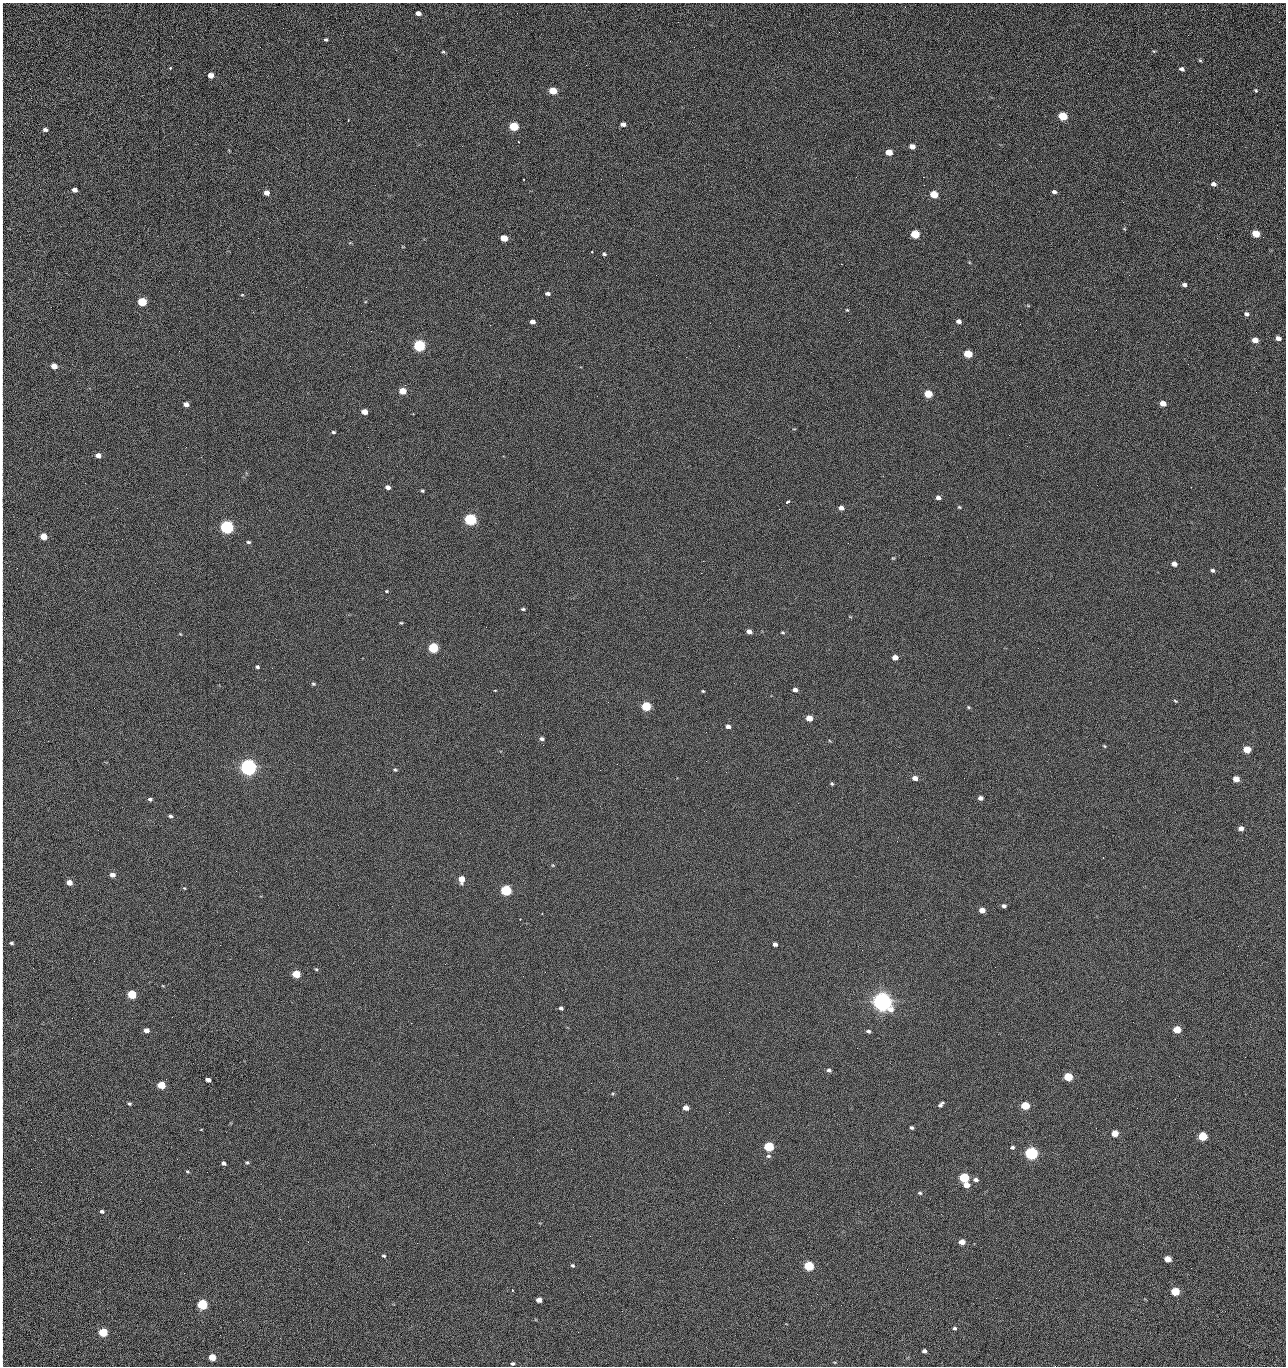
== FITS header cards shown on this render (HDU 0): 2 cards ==
NAXIS1  =                 1284 /fastest changing axis
NAXIS2  =                 1364 /next to fastest changing axis

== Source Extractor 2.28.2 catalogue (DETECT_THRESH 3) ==
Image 1284 x 1364 px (HDU 0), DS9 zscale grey, 1 PNG px = 1 image px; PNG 1288 x 1368 px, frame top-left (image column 1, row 1364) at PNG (2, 3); no overlay
Background 125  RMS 14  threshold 43.4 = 3 sigma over >= 5 px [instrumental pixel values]
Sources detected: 223; all 223 listed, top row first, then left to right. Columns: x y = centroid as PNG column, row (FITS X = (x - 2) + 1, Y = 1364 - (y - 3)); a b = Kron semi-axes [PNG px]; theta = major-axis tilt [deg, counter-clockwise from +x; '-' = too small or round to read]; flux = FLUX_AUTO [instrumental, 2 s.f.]
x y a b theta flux
418 13 5 4 - 4.6e+03
2 18 20 2 90 3.2e+03
1188 35 3 2 - 1.3e+03
326 40 4 3 - 1.4e+03
670 41 2 2 - 2.4e+03
2 49 20 2 90 3.0e+03
1154 51 5 4 - 1.1e+03
443 52 4 3 - 1.2e+03
1200 60 5 5 - 1.1e+03
170 68 3 3 - 1.7e+03
1182 69 5 4 - 2.7e+03
2 73 25 2 90 4.7e+03
211 75 5 4 - 8.6e+03
1256 90 4 3 - 1.1e+03
553 91 6 5 - 2.3e+04
1063 116 6 5 - 4.4e+04
348 120 3 2 - 5.7e+02
1179 122 3 2 - 1.3e+03
623 124 5 5 - 3.6e+03
514 126 6 5 - 5.4e+04
45 130 5 4 - 2.8e+03
2 137 19 2 90 3.5e+03
518 141 2 2 - 6.9e+02
912 146 6 5 - 6.5e+03
889 152 5 4 - 1.6e+04
1005 160 2 2 - 1.4e+03
1041 161 2 2 - 1.9e+03
856 177 3 2 - 2.4e+03
923 177 2 2 - 3.0e+04
523 179 2 2 - 8.2e+02
1213 184 6 4 -22 3.6e+03
2 186 9 2 90 1.3e+03
74 190 5 4 - 4.9e+03
1054 192 5 4 - 2.6e+03
267 193 5 4 - 6.1e+03
934 194 6 5 - 2.8e+04
1123 202 3 2 - 9.2e+02
2 221 10 2 90 1.5e+03
1124 229 5 4 - 9.0e+02
915 234 6 5 - 4.1e+04
1256 234 5 5 - 2.4e+04
504 238 5 4 - 2.0e+04
2 241 9 2 90 1.8e+03
592 252 3 2 - 8.8e+02
604 254 5 4 - 1.6e+03
841 264 2 2 - 2.7e+04
2 272 14 2 90 2.4e+03
656 275 2 2 - 1.3e+03
1184 285 4 4 - 2.8e+03
306 287 2 2 - 6.9e+02
548 293 5 4 - 2.9e+03
242 295 5 3 - 8.8e+02
142 302 5 5 - 5.2e+04
847 310 4 4 - 9.8e+02
2 314 16 2 90 2.5e+03
1247 314 6 5 - 2.5e+03
959 321 5 4 - 3.7e+03
532 322 5 4 - 4.8e+03
849 322 2 2 - 6.1e+02
710 323 2 2 - 3.4e+03
1096 330 2 2 - 7.0e+02
1278 338 5 4 - 4.5e+03
1255 340 5 4 - 1.0e+04
419 346 6 5 - 1.6e+05
739 346 2 2 - 4.9e+02
968 354 6 5 - 3.9e+04
2 366 9 2 90 1.5e+03
54 366 5 4 - 1.1e+04
350 366 2 2 - 2.4e+03
403 391 5 4 - 1.9e+04
1256 392 2 2 - 1.5e+03
928 394 5 5 - 3.3e+04
2 400 10 2 90 1.7e+03
186 404 5 4 - 5.0e+03
1163 404 5 4 - 9.6e+03
364 412 5 4 - 9.5e+03
333 432 5 4 - 1.5e+03
1009 435 2 2 - 1.4e+03
1027 446 2 2 - 4.8e+02
186 447 2 2 - 2.8e+03
2 455 14 2 90 2.7e+03
98 455 5 4 - 6.0e+03
85 483 3 2 - 9.9e+02
388 487 5 4 - 4.9e+03
422 491 3 3 - 1.3e+03
938 498 5 4 - 3.5e+03
788 502 4 3 - 2.2e+03
959 507 4 4 - 1.1e+03
841 508 5 4 - 4.8e+03
779 509 2 2 - 5.6e+02
2 514 11 2 90 1.8e+03
470 519 6 5 - 2.0e+05
227 527 6 5 - 3.2e+05
43 536 5 4 - 1.9e+04
248 542 5 4 - 1.7e+03
893 558 4 4 - 9.2e+02
1174 564 5 4 - 5.4e+03
2 566 11 2 90 1.9e+03
1213 570 5 4 - 2.2e+03
386 591 4 4 - 8.9e+02
523 609 4 3 - 1.4e+03
401 623 4 3 - 9.8e+02
749 631 5 4 - 5.5e+03
782 632 5 3 - 1.1e+03
180 634 4 3 - 8.3e+02
433 648 5 5 - 9.1e+04
895 657 5 4 - 7.3e+03
257 667 4 3 - 1.9e+03
313 684 5 4 - 1.4e+03
495 690 4 3 - 6.4e+02
795 690 5 4 - 4.1e+03
703 691 4 3 - 1.1e+03
1175 701 5 4 - 1.1e+03
646 706 5 5 - 7.1e+04
2 707 12 2 90 2.0e+03
968 707 5 4 - 1.2e+03
809 718 5 4 - 1.5e+04
728 726 5 4 - 3.6e+03
542 739 6 4 -4 2.7e+03
543 745 2 2 - 3.4e+03
1104 746 5 4 - 1.0e+03
1247 749 5 5 - 2.7e+04
2 752 12 2 90 2.1e+03
706 761 2 2 - 2.3e+03
617 764 2 2 - 2.6e+03
248 767 6 5 - 7.1e+05
395 770 5 4 - 1.4e+03
726 772 2 2 - 2.7e+03
915 778 5 4 - 6.1e+03
1236 779 5 4 - 1.3e+04
832 784 4 3 - 1.3e+03
2 796 9 2 90 1.4e+03
981 798 5 4 - 4.1e+03
150 799 5 4 - 2.0e+03
170 816 4 4 - 2.1e+03
1241 828 5 4 - 6.1e+03
897 841 2 2 - 2.1e+03
2 850 13 2 90 1.9e+03
553 865 5 4 - 9.2e+02
112 875 5 4 - 5.6e+03
461 879 6 5 - 1.3e+04
69 882 5 4 - 9.8e+03
184 888 4 4 - 8.6e+02
506 890 5 5 - 1.3e+05
1004 906 4 4 - 2.8e+03
982 910 5 4 - 9.5e+03
2 914 17 2 90 2.8e+03
520 919 2 2 - 6.5e+02
11 943 3 3 - 1.6e+03
775 944 4 4 - 3.6e+03
2 956 9 2 90 1.7e+03
316 969 5 4 - 1.3e+03
296 974 5 4 - 3.3e+04
523 976 2 2 - 2.1e+03
132 994 5 5 - 5.2e+04
882 1002 7 6 - 1.1e+06
2 1003 12 2 90 1.8e+03
561 1008 4 3 - 2.0e+03
411 1023 2 2 - 5.5e+03
146 1030 5 4 - 6.2e+03
1177 1030 5 4 - 2.9e+04
868 1031 5 4 - 2.3e+03
857 1048 2 2 - 1.4e+03
1245 1057 2 2 - 1.8e+03
829 1070 5 5 - 2.5e+03
1179 1076 2 2 - 2.7e+03
1068 1077 5 5 - 4.8e+04
208 1080 5 4 - 5.3e+03
161 1085 5 4 - 3.1e+04
2 1088 12 2 90 2.2e+03
613 1093 5 3 - 1.0e+03
129 1103 4 3 - 1.7e+03
941 1104 7 4 43 2.6e+03
1025 1106 5 5 - 4.4e+04
686 1108 5 4 - 8.8e+03
729 1112 3 2 - 1.1e+03
2 1120 8 2 90 1.3e+03
911 1128 4 3 - 1.8e+03
1096 1128 2 2 - 4.7e+02
201 1130 3 2 - 6.4e+02
1115 1133 5 4 - 1.7e+04
91 1135 2 2 - 2.5e+03
1203 1136 5 5 - 5.8e+04
769 1147 5 5 - 7.9e+04
1012 1147 5 4 - 2.2e+03
571 1149 3 2 - 1.1e+03
1031 1153 6 5 - 2.8e+05
768 1156 7 5 1 2.0e+03
247 1162 5 5 - 1.5e+03
224 1163 5 4 - 2.5e+03
187 1171 5 4 - 1.1e+03
2 1173 23 2 90 3.8e+03
964 1178 5 5 - 8.5e+04
976 1180 6 5 - 3.9e+03
966 1185 5 5 - 1.0e+04
920 1193 5 4 - 1.6e+03
2 1204 11 2 90 1.7e+03
102 1211 4 4 - 2.1e+03
280 1219 3 2 - 2.4e+03
308 1242 2 2 - 2.0e+03
962 1242 5 4 - 9.0e+03
417 1243 2 2 - 5.5e+03
384 1256 5 4 - 1.4e+03
1167 1259 5 4 - 1.4e+04
2 1262 12 2 90 2.2e+03
572 1265 5 4 - 1.4e+03
809 1266 5 5 - 8.0e+04
512 1291 3 3 - 9.7e+02
1175 1291 5 5 - 4.7e+04
583 1292 2 2 - 4.4e+02
996 1298 2 2 - 2.8e+03
539 1300 5 4 - 7.5e+03
202 1304 5 5 - 1.0e+05
622 1311 3 2 - 8.0e+02
2 1313 19 2 90 2.9e+03
955 1328 4 3 - 1.9e+03
103 1332 5 5 - 5.3e+04
578 1332 2 2 - 3.7e+03
2 1348 24 2 90 3.6e+03
924 1351 4 4 - 3.3e+03
212 1357 5 4 - 1.9e+04
512 1363 4 3 - 1.7e+03
1055 1366 2 2 - 2.2e+03
At the frame edge (FLAGS 8, measured only in part): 29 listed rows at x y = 2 18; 2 49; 2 73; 2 137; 2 186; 2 221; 2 241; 2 272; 2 314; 2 366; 2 400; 2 455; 2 514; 2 566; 2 707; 2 752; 2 796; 2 850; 2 914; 2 956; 2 1003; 2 1088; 2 1120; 2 1173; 2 1204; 2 1262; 2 1313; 2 1348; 1055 1366

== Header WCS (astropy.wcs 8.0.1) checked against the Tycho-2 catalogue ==
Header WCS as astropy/WCSLIB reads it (CRVAL/CRPIX/CD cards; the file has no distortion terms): RA---TAN/DEC--TAN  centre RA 15:41:40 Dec +51:59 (235.42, +51.99 deg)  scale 1.26 arcsec/px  FOV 26.9' x 28.5'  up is +92 deg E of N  parity flipped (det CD > 0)
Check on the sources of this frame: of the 60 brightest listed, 10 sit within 2.0 arcsec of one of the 11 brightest Tycho-2 stars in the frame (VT <= 12.29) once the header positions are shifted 0.46 arcsec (0.00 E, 0.46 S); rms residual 0.97 arcsec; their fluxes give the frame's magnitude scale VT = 24.51 - 2.5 log10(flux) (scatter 0.20 mag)
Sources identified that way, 10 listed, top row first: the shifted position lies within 2.0 arcsec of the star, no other Tycho-2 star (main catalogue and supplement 1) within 4.0 arcsec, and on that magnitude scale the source's flux lands within +1.5 / -3 mag of the star's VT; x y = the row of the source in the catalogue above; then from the Tycho-2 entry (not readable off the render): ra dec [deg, ICRS J2000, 3 dp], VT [Tycho-2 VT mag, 2 dp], TYC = Tycho-2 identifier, HIP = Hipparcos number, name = IAU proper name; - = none
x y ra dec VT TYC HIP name
419 346 235.614 +52.064 11.61 3489-1132-1 - -
470 519 235.514 +52.049 11.19 3489-1407-1 - -
227 527 235.515 +52.133 11.12 3489-1380-1 - -
248 767 235.378 +52.130 9.31 3489-1322-1 76850 -
506 890 235.303 +52.042 11.52 3489-958-1 - -
882 1002 235.232 +51.912 9.59 3489-824-1 - -
1031 1153 235.143 +51.862 10.97 3489-1016-1 - -
964 1178 235.131 +51.886 12.29 3489-908-1 - -
809 1266 235.084 +51.941 11.45 3489-1346-1 - -
202 1304 235.075 +52.152 11.74 3489-912-1 - -